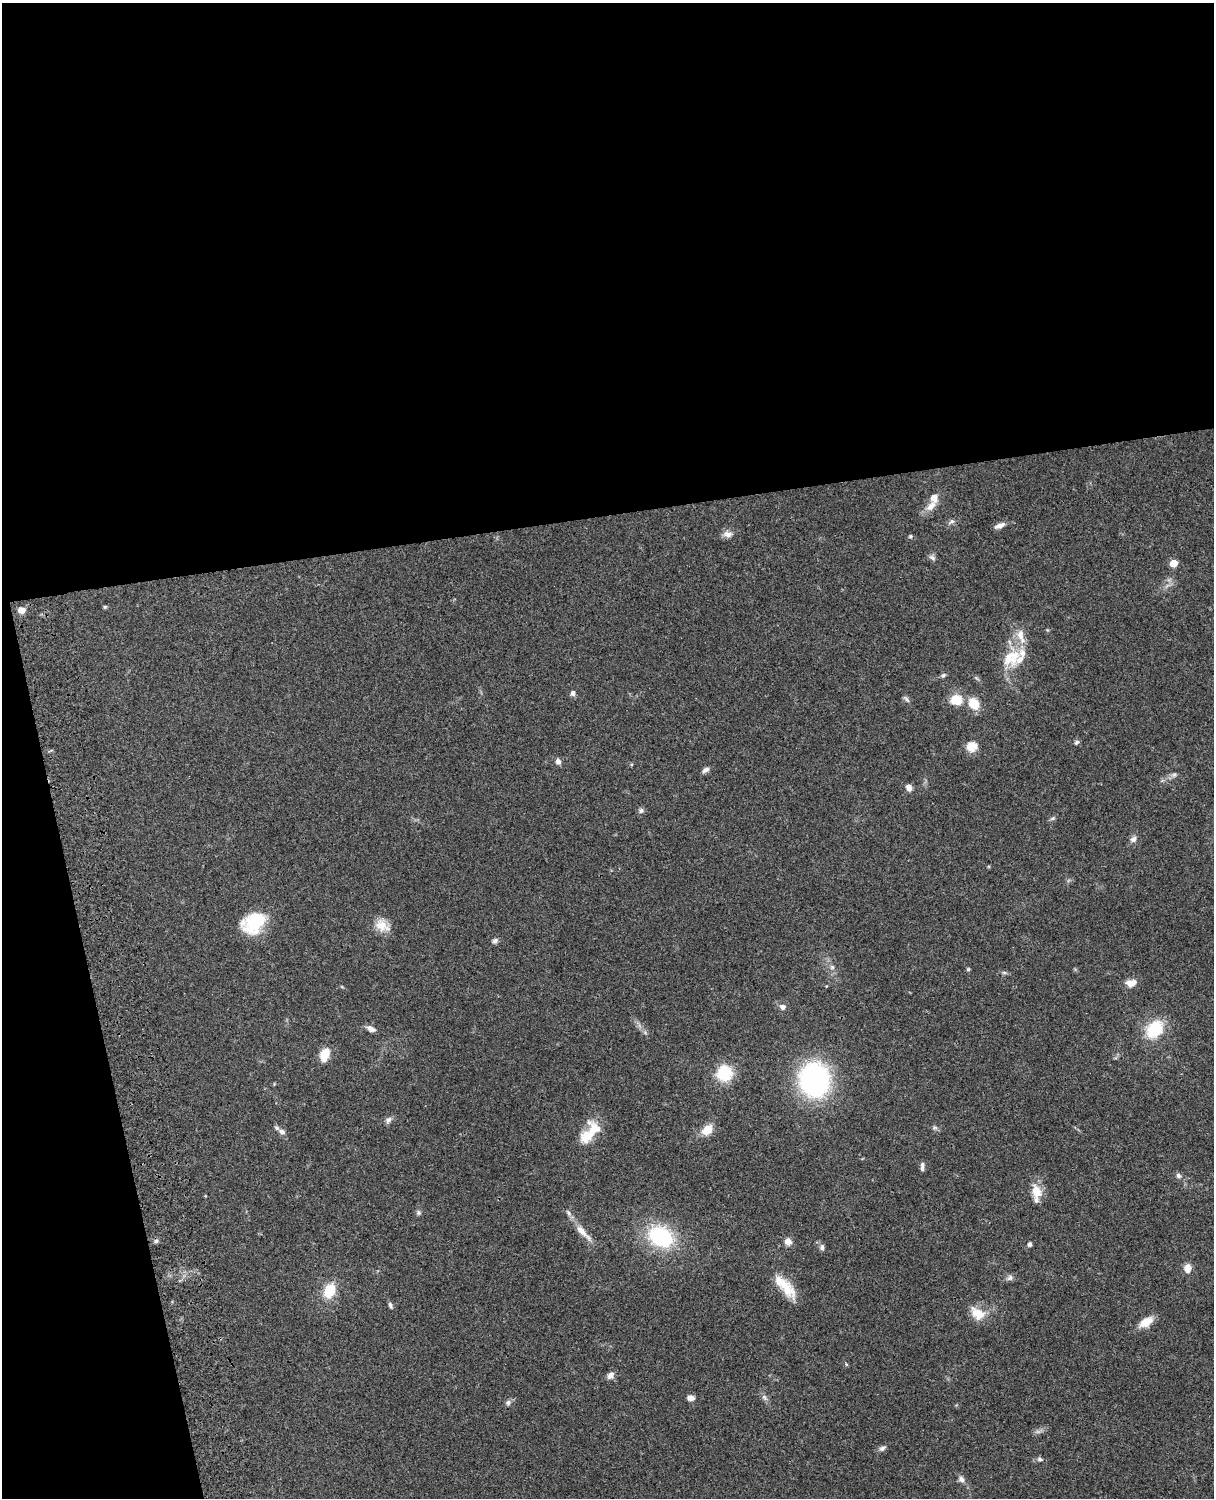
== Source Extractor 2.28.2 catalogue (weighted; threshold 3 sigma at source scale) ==
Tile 1 of 4 x 3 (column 1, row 1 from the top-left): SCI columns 121-1332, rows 3270-4765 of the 5090 x 4927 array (HDU 1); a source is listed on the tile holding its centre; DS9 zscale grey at full resolution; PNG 1216 x 1500 px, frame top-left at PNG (2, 3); no overlay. Shown black and unused: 39% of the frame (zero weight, under 3 of 4 exposures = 6% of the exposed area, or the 3 px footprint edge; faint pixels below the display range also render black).
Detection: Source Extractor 2.28.2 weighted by HDU 2 'WHT'; one run over the whole footprint, this tile lists its part. Background 0.0756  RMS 0.0057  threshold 0.0257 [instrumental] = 3 sigma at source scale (4.5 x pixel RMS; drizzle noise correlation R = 1.50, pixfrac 1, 0.05/0.05 arcsec/px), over >= 5 px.
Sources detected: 75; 7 inside a brighter listed object's ellipse — not listed separately; the other 68 listed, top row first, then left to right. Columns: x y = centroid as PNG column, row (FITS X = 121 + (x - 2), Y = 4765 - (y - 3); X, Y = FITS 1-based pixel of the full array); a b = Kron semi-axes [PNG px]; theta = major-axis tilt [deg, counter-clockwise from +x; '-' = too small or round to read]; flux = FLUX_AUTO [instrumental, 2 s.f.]
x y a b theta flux
931 506 18 9 47 5.9
952 521 7 6 - 1.5
999 526 14 6 22 3.3
728 534 13 9 -2 3.3
910 536 5 4 - 0.8
932 557 9 6 -33 1.8
1173 563 5 5 - 11
105 607 5 4 - 0.71
21 610 6 5 - 5.5
1011 658 29 22 41 17
943 675 7 5 44 1.2
573 693 6 6 - 1.8
906 699 12 4 -46 1.4
956 700 15 13 -3 10
974 704 9 8 - 14
1076 742 7 5 37 1.2
972 746 14 13 - 6.1
558 761 7 6 - 2.3
705 770 10 6 32 1.8
1174 775 8 6 22 1.5
909 788 9 7 -63 2.7
641 811 7 6 - 1.3
1053 818 7 4 31 1
1133 839 9 7 45 2.3
254 922 28 19 47 26
382 926 20 14 -35 7.7
495 941 7 6 - 1.6
832 967 6 6 - 1.4
968 969 5 5 - 0.74
1004 972 6 4 -1 0.97
1132 983 14 9 12 4.9
826 986 4 3 - 0.43
783 1007 8 7 - 2.4
371 1029 11 6 -26 2.8
1155 1029 23 17 46 22
324 1055 16 10 72 8.5
725 1073 17 17 - 20
814 1080 28 24 -84 110
388 1120 9 7 41 2.1
935 1128 9 4 8 1.1
707 1130 13 10 43 7.9
282 1132 10 6 -23 2.3
587 1136 21 16 36 11
922 1167 11 4 84 1.7
1178 1176 7 6 - 1.6
1036 1191 19 12 -76 8.9
418 1213 7 6 - 1.3
582 1231 23 9 -50 6.7
661 1237 27 20 -26 47
156 1241 6 5 - 1.2
788 1242 8 8 - 3.7
1030 1244 4 4 - 1.8
822 1247 8 6 -89 1.8
1187 1268 9 7 88 5.4
1010 1278 9 7 53 1.8
785 1286 36 12 -48 14
329 1291 15 11 66 14
390 1305 8 5 -65 1.3
977 1313 22 14 -34 9.3
1146 1322 15 8 31 8.9
846 1364 5 3 - 0.54
611 1375 10 8 56 2.7
764 1397 9 6 -46 1.8
691 1398 9 6 -11 2.6
508 1402 8 7 - 1.6
882 1448 9 6 21 1.8
1040 1459 9 5 -18 1.3
961 1479 9 7 -45 2.2